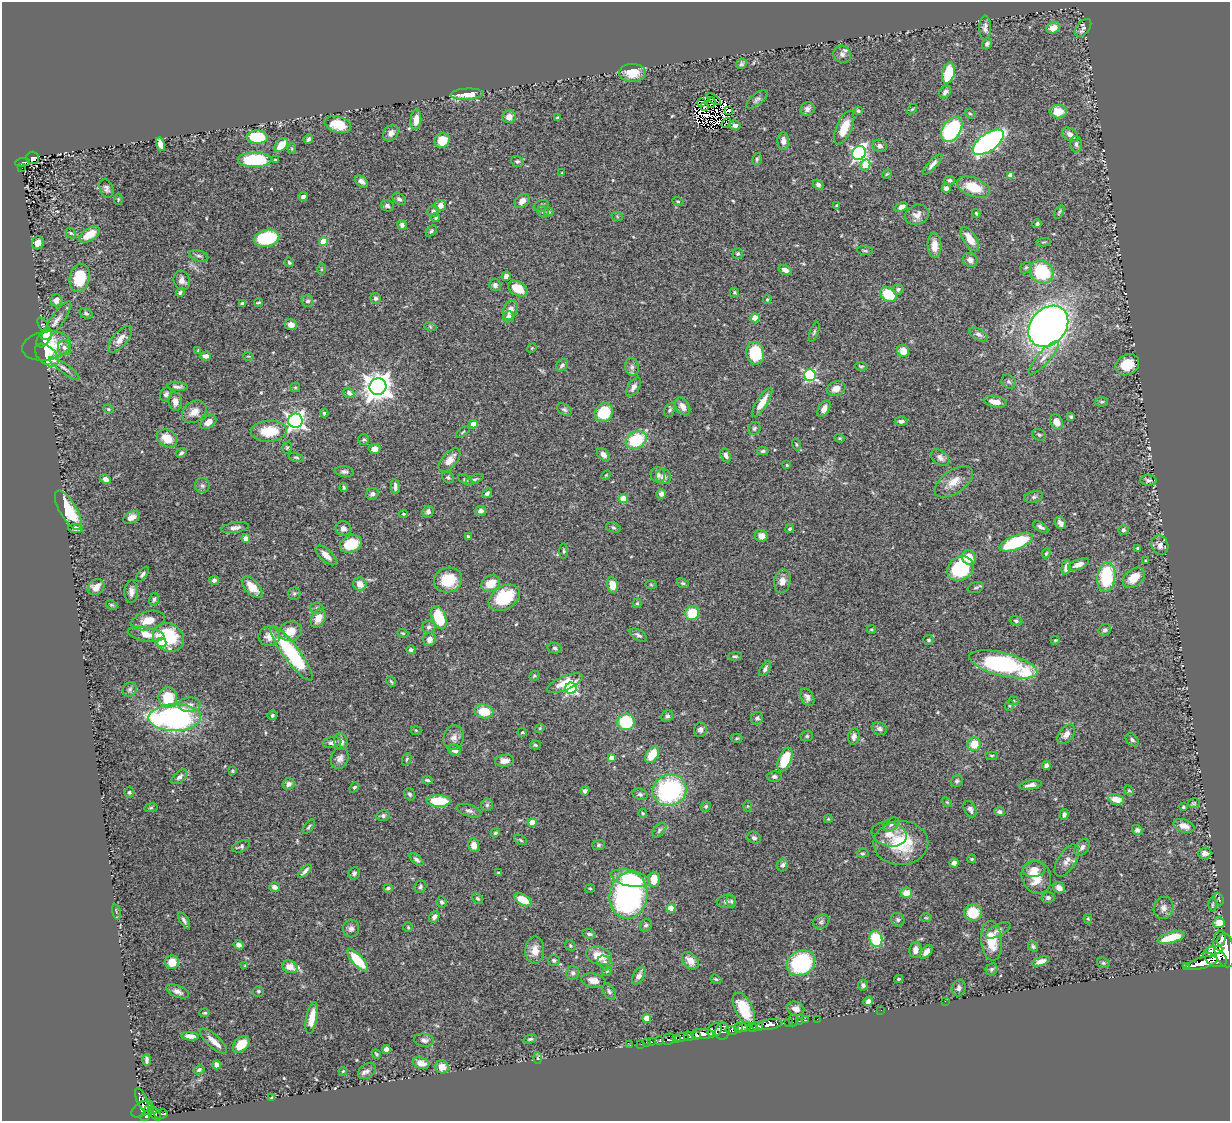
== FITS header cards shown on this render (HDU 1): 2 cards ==
NAXIS1  =                 1228
NAXIS2  =                 1119

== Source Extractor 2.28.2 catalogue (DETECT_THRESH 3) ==
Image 1228 x 1119 px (HDU 1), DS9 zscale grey, 1 PNG px = 1 image px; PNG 1232 x 1123 px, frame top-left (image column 1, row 1119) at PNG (2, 2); each listed source drawn as its Kron ellipse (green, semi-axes under 4 px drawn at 4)
Background 0.919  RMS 0.035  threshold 0.105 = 3 sigma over >= 5 px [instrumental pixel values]
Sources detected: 534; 5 with non-positive FLUX_AUTO (blend fragments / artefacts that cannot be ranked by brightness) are neither listed nor drawn; of the other 529, the 500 brightest by FLUX_AUTO listed and drawn (29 fainter detections omitted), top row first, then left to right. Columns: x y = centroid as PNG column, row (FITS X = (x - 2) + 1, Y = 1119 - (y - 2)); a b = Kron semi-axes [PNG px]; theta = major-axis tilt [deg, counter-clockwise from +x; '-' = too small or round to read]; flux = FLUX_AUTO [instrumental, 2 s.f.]
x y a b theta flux
985 28 12 6 89 9.5
1053 28 7 5 24 24
1083 28 10 6 53 7.5
987 44 6 5 - 6
842 54 9 8 - 11
741 64 5 4 - 4.4
632 73 13 9 1 48
948 73 11 6 75 81
945 92 7 5 50 7.6
467 94 16 5 3 41
714 99 8 2 -33 3.9
757 99 13 5 38 7.4
701 103 3 2 - 5.9
711 103 5 2 - 4.2
704 106 3 3 - 3.1
807 109 7 6 - 8.1
912 109 6 3 44 2.6
729 110 3 3 - 3.8
858 111 4 3 - 3.1
1058 112 8 7 - 41
970 114 5 4 - 3.3
509 117 6 6 - 17
558 117 4 2 - 2.3
416 120 10 5 84 21
726 123 5 2 - 2.4
338 124 13 8 -15 50
735 125 5 5 - 8.4
844 128 18 7 66 41
952 130 14 9 56 230
391 133 9 7 49 14
1070 135 9 6 -37 15
257 137 10 6 -4 140
308 139 5 3 - 4.9
442 140 8 7 - 53
783 141 9 5 -88 13
988 142 18 9 36 610
161 144 7 4 -75 26
1076 144 8 5 -85 7.5
281 145 8 5 46 34
880 146 7 6 - 9.1
292 148 5 4 - 2.8
859 153 7 6 - 580
33 158 6 6 - 100
757 159 6 4 78 4.1
255 160 17 7 0 180
275 160 3 3 - 2.9
517 161 6 5 - 4.9
22 162 7 4 4 96
933 164 13 4 48 11
865 165 6 5 - 51
22 168 2 2 - 6.4
562 173 3 3 - 2.9
887 174 5 3 - 2.4
1011 175 4 4 - 30
949 180 5 4 - 5
361 181 7 5 -38 9
818 185 6 5 - 6.4
973 187 17 9 -21 54
106 188 9 6 -67 8
946 188 4 4 - 6.7
303 197 4 4 - 6.6
118 199 6 4 84 2.8
399 199 7 5 -35 5.7
522 201 8 6 42 18
678 201 5 4 - 2.8
440 205 6 5 - 14
387 206 7 5 -22 6.5
541 206 8 5 22 5.3
837 206 4 3 - 4.4
901 207 7 4 20 11
433 211 6 5 - 4.5
543 212 6 5 - 4.7
548 212 5 4 - 4.5
1059 212 7 3 58 3.1
976 213 4 3 - 2.6
917 215 12 9 25 15
617 216 6 3 -20 2.6
436 218 4 4 - 3.7
1037 224 5 4 - 6.2
402 225 5 5 - 7.6
431 231 6 4 46 3.8
71 233 6 4 -42 3.4
89 235 12 6 31 48
267 238 13 8 11 160
970 239 14 6 -56 29
324 241 4 4 - 64
1043 242 7 3 5 2.8
38 243 7 6 - 19
934 245 12 7 -88 22
865 251 8 3 -5 3.2
738 254 5 5 - 4.4
199 256 10 5 -12 6.8
970 260 8 6 -39 12
289 262 5 3 - 3.6
1026 268 6 5 - 3.6
321 269 6 4 90 2.9
785 270 7 4 -22 13
1041 272 12 11 - 130
506 276 5 4 - 8.9
80 278 14 10 79 89
182 280 10 8 -65 12
495 285 6 6 - 7.3
518 288 10 7 -30 49
898 289 5 5 - 5.1
734 292 5 4 - 3.4
180 293 4 4 - 3.9
888 295 8 6 -27 83
376 298 5 5 - 6.4
767 299 4 4 - 2.4
56 300 6 6 - 12
307 301 6 6 - 5.6
258 302 4 2 - 2.9
242 303 4 3 - 4.4
510 310 10 7 67 16
86 313 7 5 -32 4.6
509 317 5 5 - 13
755 318 4 4 - 55
56 321 23 6 55 18
43 325 8 3 -58 2.7
291 325 6 5 - 14
430 326 6 4 -20 3.1
1048 326 23 17 49 1800
814 332 10 4 71 4.8
979 334 10 5 -28 8.1
44 338 11 6 56 51
120 339 16 7 50 21
46 346 24 14 9 83
64 348 7 6 - 10
532 348 5 4 - 2.4
198 350 3 3 - 2.4
903 351 6 6 - 28
755 353 11 9 -82 100
47 355 14 8 -43 64
205 356 5 4 - 10
248 356 5 3 - 2.2
1044 358 21 6 49 21
562 365 7 5 44 6.7
1127 365 12 10 28 51
861 366 6 3 -9 3.4
632 367 9 7 -80 8.3
64 368 18 4 -35 10
810 375 6 5 - 320
1009 382 8 6 -43 5.9
177 387 10 4 -4 8.3
295 387 5 4 - 3.1
378 387 8 8 - 3200
634 387 10 5 58 11
836 388 10 7 20 18
349 393 6 5 - 7.5
166 394 7 5 61 6.4
175 402 9 7 -80 15
995 402 12 5 -10 23
1102 402 6 4 3 3.8
762 403 17 5 57 29
683 406 10 6 -55 16
824 408 9 5 58 15
108 409 5 3 - 3.1
564 409 7 5 -32 5.2
670 410 7 5 64 4.7
194 412 13 10 35 23
324 413 4 3 - 3.2
604 413 10 8 52 110
1071 417 4 4 - 3.4
295 421 7 7 - 940
901 421 6 4 4 7.9
208 422 9 5 33 22
1056 422 8 6 -61 22
473 424 4 4 - 33
754 428 7 6 - 5.1
269 431 18 10 2 71
463 432 8 3 34 2.8
1039 435 7 5 -29 5
167 438 11 8 -31 39
840 438 5 4 - 2.7
364 439 5 5 - 4
636 440 11 8 29 140
796 444 6 4 -72 3.1
287 447 6 4 74 3.3
374 449 6 5 - 17
763 451 6 4 2 4
181 453 5 4 - 5
603 455 7 5 -46 12
726 455 7 5 -67 8.4
296 457 7 4 -13 3.5
940 458 10 7 -39 11
450 460 14 7 49 23
787 465 4 3 - 3.1
344 472 9 5 -7 6.3
606 475 6 3 45 2.3
658 475 8 7 - 7.9
448 477 6 5 - 4.2
663 477 8 7 - 12
105 479 6 4 -25 12
475 479 9 4 23 4.3
465 480 8 4 -31 4
1148 480 8 5 -3 6.6
954 482 22 11 35 30
202 486 7 7 - 6.2
395 487 7 3 -84 8.7
344 488 4 3 - 3.5
487 493 5 4 - 6.4
372 494 6 5 - 7.3
661 494 5 5 - 10
1034 497 9 5 15 6.2
623 499 4 4 - 61
68 510 22 8 -60 95
480 511 6 5 - 8.3
428 512 6 5 - 6.9
404 514 4 3 - 2.7
131 517 9 5 28 15
1060 523 7 5 -56 7.5
613 527 7 5 -19 3.9
1041 527 9 4 -31 8.2
76 528 7 4 -6 11
235 528 14 5 9 10
343 528 8 7 - 12
790 529 4 4 - 3.7
1123 530 5 5 - 4.6
761 536 6 6 - 19
468 537 4 2 - 3
246 538 4 4 - 20
1016 542 18 7 21 170
351 544 11 8 21 89
1160 545 10 8 -63 15
1138 548 3 3 - 3.6
564 551 8 4 -90 4
1046 553 5 4 - 2.9
326 555 13 6 -43 19
969 558 7 6 - 41
1146 560 3 2 - 2.9
1078 564 11 5 21 16
1066 567 8 4 76 9.4
960 569 14 11 35 170
143 574 9 4 52 5.6
1106 577 15 9 83 160
1134 578 12 8 39 43
214 580 5 4 - 6.9
448 580 14 12 20 76
782 581 12 8 79 16
491 583 10 7 27 39
683 583 6 4 -20 3.4
360 584 7 6 - 22
612 585 8 5 -77 29
651 585 6 4 -2 2.5
96 587 9 7 37 19
252 587 13 7 -46 43
976 588 8 5 17 5.3
131 592 11 7 86 13
294 594 6 6 - 4.2
504 598 17 11 31 120
154 599 6 4 77 4.2
637 603 5 4 - 3.2
111 605 6 4 -26 3.1
317 608 6 5 - 4.5
692 613 7 6 - 75
318 618 10 6 60 27
439 618 12 6 -70 110
148 621 17 9 13 32
1016 621 6 4 -19 4.4
429 627 7 6 - 6.8
871 629 4 3 - 2.8
1105 630 6 5 - 6.1
290 631 12 9 15 35
403 633 6 4 -20 3.1
146 634 19 7 -9 32
638 635 9 5 -31 7.3
269 636 11 10 - 25
169 637 16 13 -31 110
429 639 7 6 - 13
929 640 5 5 - 3.3
1055 640 4 3 - 2.7
161 642 5 4 - 50
555 648 7 5 -11 5.2
411 650 4 4 - 5.9
291 653 33 8 -53 250
735 656 7 4 1 3.6
1003 664 35 11 -14 340
765 669 8 4 55 6.1
534 676 5 4 - 3.3
391 682 5 3 - 3
565 683 19 7 22 42
571 688 6 5 - 360
130 689 7 6 - 5.8
168 697 10 9 - 66
807 697 9 6 -59 9.8
1013 701 5 4 - 3
189 705 11 7 0 13
1009 705 5 4 - 2.8
484 711 9 7 -9 57
272 715 5 4 - 4.7
667 716 6 5 - 6
175 718 26 13 1 600
757 718 6 6 - 5.6
626 722 8 8 - 130
540 728 5 3 - 2.2
879 729 8 6 -21 8
416 730 5 3 - 2.2
700 730 7 6 - 7.2
522 732 4 4 - 2.6
1066 734 11 7 51 13
807 736 6 5 - 3.8
854 737 8 5 82 11
454 738 12 10 77 15
737 738 6 4 2 3.2
1132 740 7 5 -45 5
341 742 8 6 -73 12
332 743 9 5 8 8.7
974 744 7 6 - 38
535 745 5 4 - 3.3
455 750 6 5 - 14
652 754 9 6 58 51
992 755 6 3 0 2.7
340 758 11 8 68 12
611 758 4 4 - 12
407 759 6 3 67 2.9
785 760 13 6 68 80
504 761 9 6 6 15
1046 765 5 4 - 9.2
232 771 4 3 - 2.3
179 777 9 5 40 7.5
774 777 7 5 -3 7.2
427 780 5 4 - 4.1
957 781 6 5 - 4.7
288 784 6 5 - 10
1030 785 11 4 10 11
354 787 6 4 51 4.2
670 790 17 15 20 300
1129 790 5 4 - 3.2
585 791 5 4 - 6.5
129 792 5 5 - 3.8
410 794 6 5 - 4.9
640 794 8 5 -18 5.8
1116 799 8 5 -14 33
439 801 12 6 -2 86
947 802 6 3 -44 2.6
1194 803 6 4 14 3.6
487 805 6 6 - 4.5
706 806 5 5 - 3.7
747 806 5 3 - 2.3
1183 807 3 3 - 2.9
151 808 7 3 9 3.4
970 809 9 5 -62 10
469 811 12 6 -17 8.1
999 812 5 4 - 5.8
643 813 4 3 - 2.9
1064 814 5 4 - 6.5
383 815 6 5 - 5.5
828 819 4 3 - 2.2
532 822 4 4 - 43
891 824 9 5 36 6.4
1184 826 11 6 -19 20
309 827 8 4 50 4.1
659 830 8 5 47 6
1137 830 5 4 - 6.6
495 833 5 4 - 4.1
889 834 18 12 -13 28
754 838 7 5 -30 6.5
521 840 7 4 -28 3.4
901 843 27 22 1 120
474 845 7 5 -81 19
599 845 6 5 - 4.7
241 846 9 5 24 5.8
1082 847 9 6 51 9.2
863 853 6 4 5 3.2
1205 853 6 5 - 11
416 859 8 4 -42 7.1
972 859 4 3 - 2.5
1067 861 18 9 58 18
954 863 4 4 - 9.5
783 865 6 5 - 5.9
1034 869 11 8 9 18
305 871 9 3 47 7.3
354 873 6 5 - 5.8
499 873 4 3 - 3.3
1036 877 17 14 -70 48
630 878 20 8 -13 110
654 879 7 5 -90 37
274 887 5 4 - 11
420 887 6 5 - 5.3
388 888 4 4 - 5.1
590 888 5 3 - 2.3
1059 888 6 5 - 15
906 893 6 5 - 24
628 895 23 19 80 570
477 898 6 4 -44 4.1
1048 898 6 5 - 6.6
1219 899 6 3 -67 2.2
523 900 9 5 -29 52
731 901 6 4 -79 3.4
441 902 6 5 - 4.7
726 902 9 6 8 7
1212 905 7 3 89 3.1
671 908 4 4 - 59
1164 908 11 9 73 14
116 912 8 3 -78 3.3
973 913 9 8 - 68
434 917 6 5 - 7.6
926 918 5 3 - 2.4
1088 919 5 4 - 2.7
184 920 9 4 -58 6.3
898 920 7 6 - 5.6
821 922 8 6 29 6.7
1219 923 6 5 - 34
646 925 7 5 58 5.2
408 927 5 4 - 3
351 929 9 8 - 9.5
998 930 13 6 28 9.6
589 934 7 5 -12 6.5
1171 938 14 5 15 74
876 939 8 6 -72 100
1221 940 6 3 73 920
992 941 20 10 -85 56
239 945 5 4 - 11
570 946 6 5 - 3.7
1033 946 6 4 -51 4.5
1224 949 18 10 -75 6900
535 950 13 9 88 24
915 950 8 6 80 16
1214 950 9 3 5 1500
926 952 8 4 52 14
599 956 13 8 -16 44
1215 957 13 8 -30 5100
358 960 14 5 -48 91
554 960 6 5 - 4.8
690 961 10 7 -48 20
1041 961 9 4 18 15
172 962 7 7 - 36
605 962 8 6 -37 9.5
801 963 15 12 30 230
1103 963 6 5 - 3.9
1202 963 16 5 15 4600
245 966 4 2 - 2.5
1187 966 3 3 - 130
290 967 8 6 -25 31
992 969 6 5 - 4.8
607 971 5 4 - 2.7
573 973 6 6 - 6.5
639 976 10 5 62 12
716 979 6 4 -21 3.1
898 979 4 3 - 2.9
593 980 12 7 -11 16
863 985 5 5 - 6.8
959 988 8 6 71 7.6
177 991 12 5 -21 11
258 991 5 5 - 4
609 991 9 5 -61 5.8
868 1001 5 4 - 9.3
945 1001 2 2 - 9.5
744 1009 18 8 -64 64
796 1009 9 6 -21 16
881 1010 2 2 - 12
205 1013 5 4 - 3.2
312 1018 16 5 79 33
647 1018 4 4 - 46
817 1019 2 2 - 11
793 1020 6 2 90 33
805 1020 2 2 - 16
799 1021 2 2 - 21
788 1023 3 3 - 46
769 1024 13 5 10 1900
758 1026 5 3 - 1100
744 1027 7 4 25 520
752 1027 5 3 - 800
739 1028 5 4 - 570
715 1030 8 6 45 1100
732 1030 6 4 -12 750
722 1031 8 7 - 620
703 1034 11 5 0 2900
697 1035 4 3 - 810
190 1036 9 4 -6 14
688 1036 5 4 - 910
682 1037 7 4 4 1400
530 1039 7 4 14 4.4
669 1039 6 5 - 350
677 1039 3 3 - 590
424 1040 10 6 -9 8.6
660 1040 4 3 - 320
213 1041 17 6 -41 20
651 1042 3 3 - 54
647 1043 2 2 - 12
241 1044 10 6 44 48
641 1044 2 2 - 16
630 1045 2 2 - 12
386 1049 4 4 - 10
376 1054 5 3 - 2.9
537 1058 6 4 -88 2.7
147 1060 6 3 89 6.4
421 1063 8 5 -18 23
216 1065 4 4 - 11
442 1067 7 6 - 27
199 1070 6 4 28 4.3
343 1071 4 3 - 2.2
367 1071 10 7 34 9.1
272 1097 3 3 - 2.5
142 1100 13 5 -66 220
142 1109 12 6 31 610
149 1110 6 2 50 280
155 1113 8 4 -51 390
161 1114 7 4 10 200
146 1115 7 4 49 560
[29 fainter detections neither listed nor drawn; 5 non-positive-flux detections neither listed nor drawn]